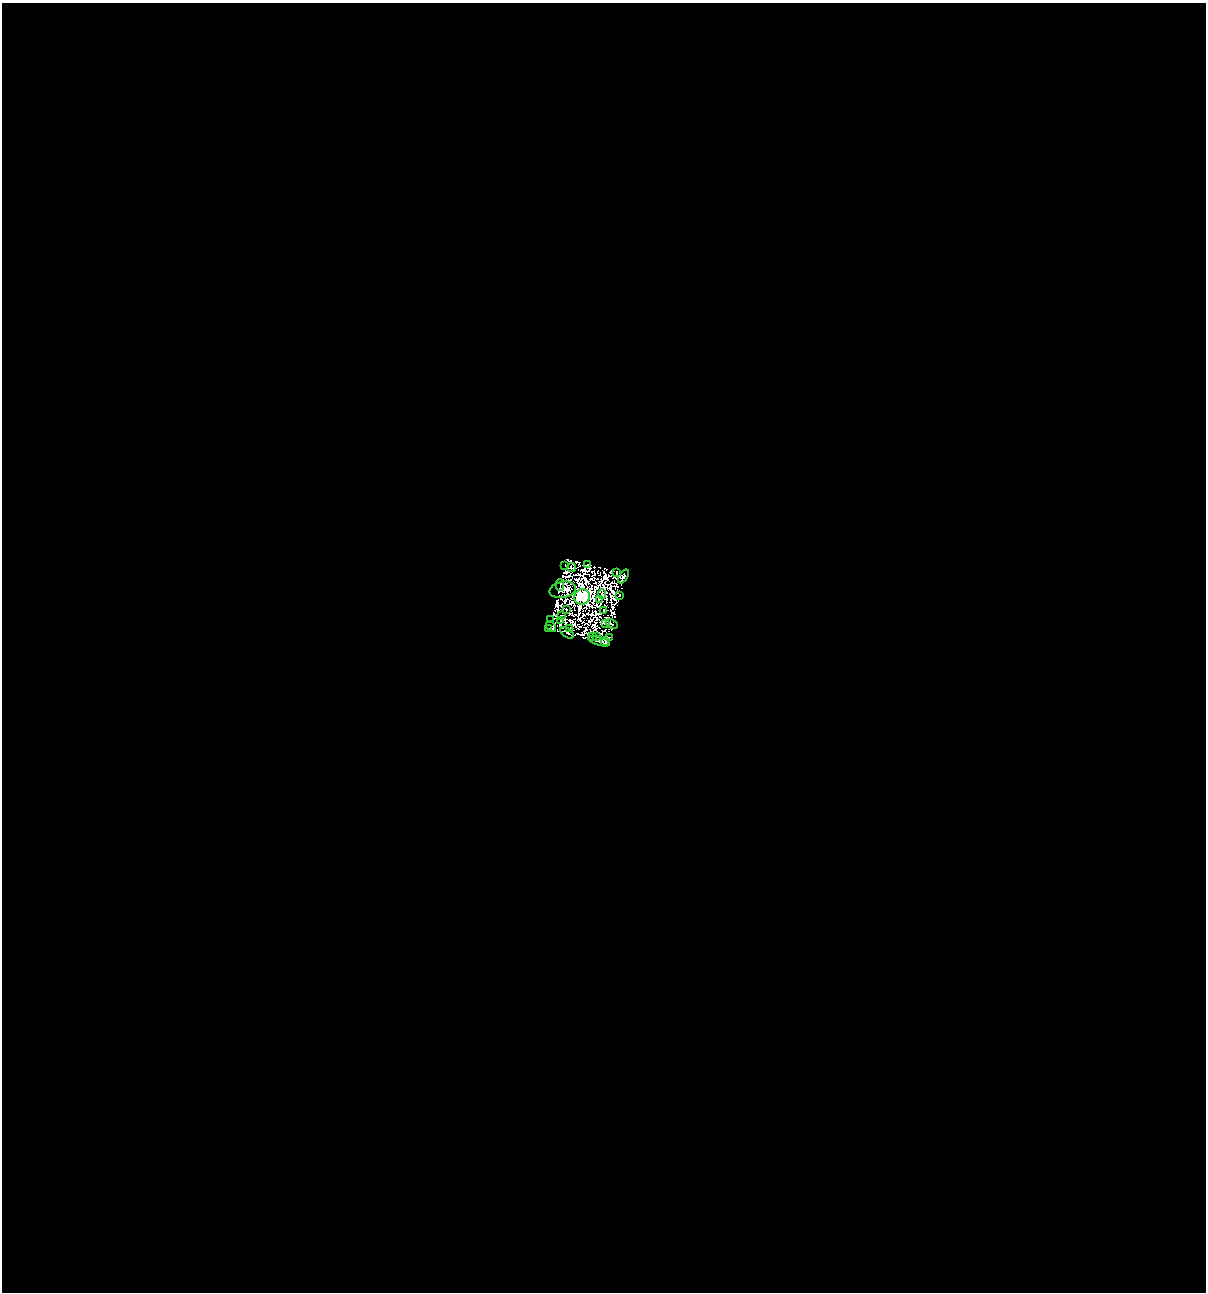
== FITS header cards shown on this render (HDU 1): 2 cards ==
NAXIS1  =                 1204
NAXIS2  =                 1290

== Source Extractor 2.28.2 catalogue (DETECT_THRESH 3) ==
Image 1204 x 1290 px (HDU 1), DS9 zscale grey, 1 PNG px = 1 image px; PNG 1208 x 1294 px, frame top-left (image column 1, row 1290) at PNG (2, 3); each listed source drawn as its Kron ellipse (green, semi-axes under 4 px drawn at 4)
Background 2.25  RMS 1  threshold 3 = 3 sigma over >= 5 px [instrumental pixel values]
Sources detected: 57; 30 with non-positive FLUX_AUTO (blend fragments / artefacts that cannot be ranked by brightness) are neither listed nor drawn; the other 27 listed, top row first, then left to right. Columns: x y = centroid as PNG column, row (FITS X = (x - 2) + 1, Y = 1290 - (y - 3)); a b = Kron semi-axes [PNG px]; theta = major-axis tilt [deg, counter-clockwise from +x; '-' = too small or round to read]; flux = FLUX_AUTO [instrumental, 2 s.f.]
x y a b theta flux
588 564 3 3 - 540
565 565 2 2 - 13
571 568 4 3 - 200
617 572 4 3 - 290
623 576 8 3 57 310
560 585 6 2 88 210
563 590 13 8 10 750
602 594 5 2 - 350
620 596 3 2 - 100
582 597 8 7 - 150000
599 599 3 2 - 160
567 610 3 2 - 210
603 611 3 2 - 110
562 616 4 2 - 92
551 620 3 2 - 54
561 621 3 2 - 79
606 624 3 2 - 190
612 624 6 2 -29 170
551 627 6 2 -53 27
549 629 3 2 - 86
570 629 2 2 - 110
567 633 8 3 -35 100
596 636 4 3 - 230
592 637 2 2 - 74
609 638 3 2 - 170
599 641 11 3 -16 310
605 642 5 2 - 350
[30 non-positive-flux detections neither listed nor drawn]